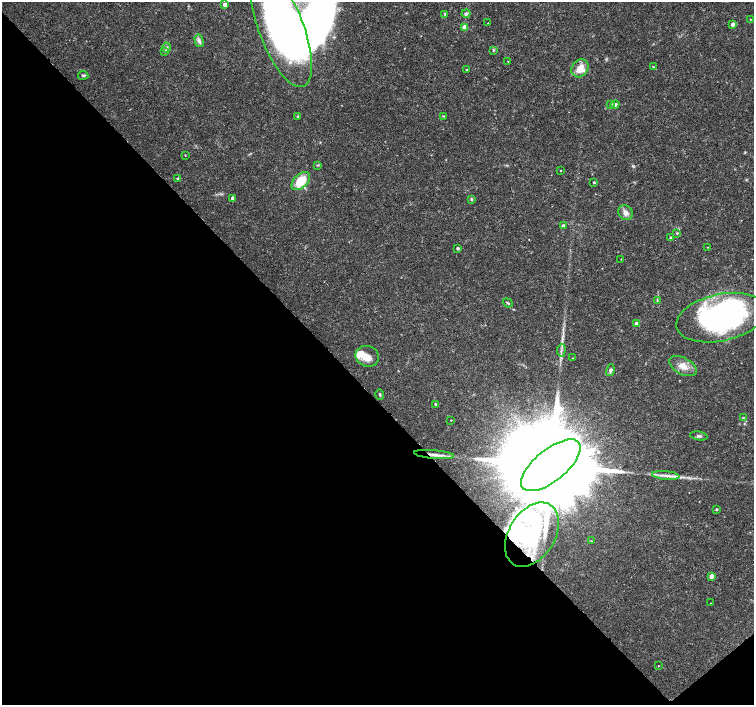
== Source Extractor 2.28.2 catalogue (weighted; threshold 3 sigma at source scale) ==
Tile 14 of 4 x 4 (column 2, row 4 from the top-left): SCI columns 1513-3015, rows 216-1621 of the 6023 x 5990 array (HDU 1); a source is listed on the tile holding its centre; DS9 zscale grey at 2 x 2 block average (1 PNG px = mean of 2 x 2 image px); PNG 756 x 707 px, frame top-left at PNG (2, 2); each listed source drawn as its Kron ellipse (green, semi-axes under 4 px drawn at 4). Shown black and unused: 45% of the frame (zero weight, under 3 of 4 exposures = <1% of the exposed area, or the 3 px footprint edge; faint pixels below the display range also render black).
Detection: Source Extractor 2.28.2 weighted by HDU 2 'WHT'; one run over the whole footprint, this tile lists its part. Background 0.0191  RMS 0.0019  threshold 0.00846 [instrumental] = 3 sigma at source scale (4.5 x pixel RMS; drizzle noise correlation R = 1.50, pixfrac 1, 0.0396/0.0396 arcsec/px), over >= 5 px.
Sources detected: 67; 4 inside a brighter object's white glare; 1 long thin detection or spike segment (spike, bleed or trail) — neither listed nor drawn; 3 inside a brighter listed object's ellipse — not listed separately; the other 59 listed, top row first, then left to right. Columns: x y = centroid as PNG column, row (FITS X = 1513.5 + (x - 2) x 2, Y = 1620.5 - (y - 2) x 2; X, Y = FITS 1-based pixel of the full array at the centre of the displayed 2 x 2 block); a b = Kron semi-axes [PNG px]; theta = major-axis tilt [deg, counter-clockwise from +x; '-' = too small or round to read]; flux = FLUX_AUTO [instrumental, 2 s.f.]
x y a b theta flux
225 4 3 3 - 4.4
466 13 4 3 - 0.85
444 14 3 2 - 0.36
750 19 2 2 - 0.25
488 23 2 2 - 0.16
732 24 3 3 - 2.6
465 27 3 3 - 6.8
281 28 63 22 -69 150
199 41 6 4 -75 1.3
166 47 5 3 - 0.79
493 50 4 3 - 0.48
165 51 4 4 - 0.96
508 61 2 2 - 0.33
653 67 3 2 - 0.27
580 68 9 8 - 6.4
467 70 2 2 - 0.39
83 75 5 3 - 0.59
611 104 3 3 - 1
615 105 4 4 - 1.2
298 116 3 3 - 0.44
443 116 4 2 - 0.3
185 155 2 2 - 0.22
318 165 3 2 - 0.37
561 170 2 2 - 0.19
178 179 4 3 - 0.51
301 181 11 7 44 12
594 182 2 2 - 0.5
233 198 3 3 - 2.7
471 199 4 3 - 0.56
625 213 8 7 - 2.1
563 226 2 2 - 1.4
677 233 3 3 - 0.42
671 238 3 3 - 0.88
707 247 2 2 - 0.2
458 248 2 2 - 0.96
621 259 2 2 - 0.34
657 300 4 3 - 0.42
508 303 5 3 - 0.59
721 318 46 23 12 110
636 324 3 2 - 2.3
561 350 6 2 85 0.75
367 356 12 10 -20 4.9
573 358 2 2 - 0.21
683 366 15 8 -27 4.6
610 370 6 4 76 1
380 395 5 3 - 0.6
435 404 2 2 - 0.49
743 418 3 3 - 0.38
451 420 2 2 - 0.24
699 436 9 3 -10 0.83
434 454 20 3 -5 3.3
551 465 36 16 39 23000
666 475 14 3 -5 2.4
716 509 3 2 - 0.54
532 535 35 23 58 18
591 541 3 2 - 0.25
711 576 3 3 - 4.3
710 603 2 2 - 0.15
658 666 2 2 - 0.21
Overlapping masked pixels (flux is a lower limit): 2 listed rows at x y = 434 454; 551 465
Isophote crosses this tile's border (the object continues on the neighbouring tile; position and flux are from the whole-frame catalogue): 1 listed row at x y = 281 28
Diffuse or blended objects may show on this block-average render without a row.